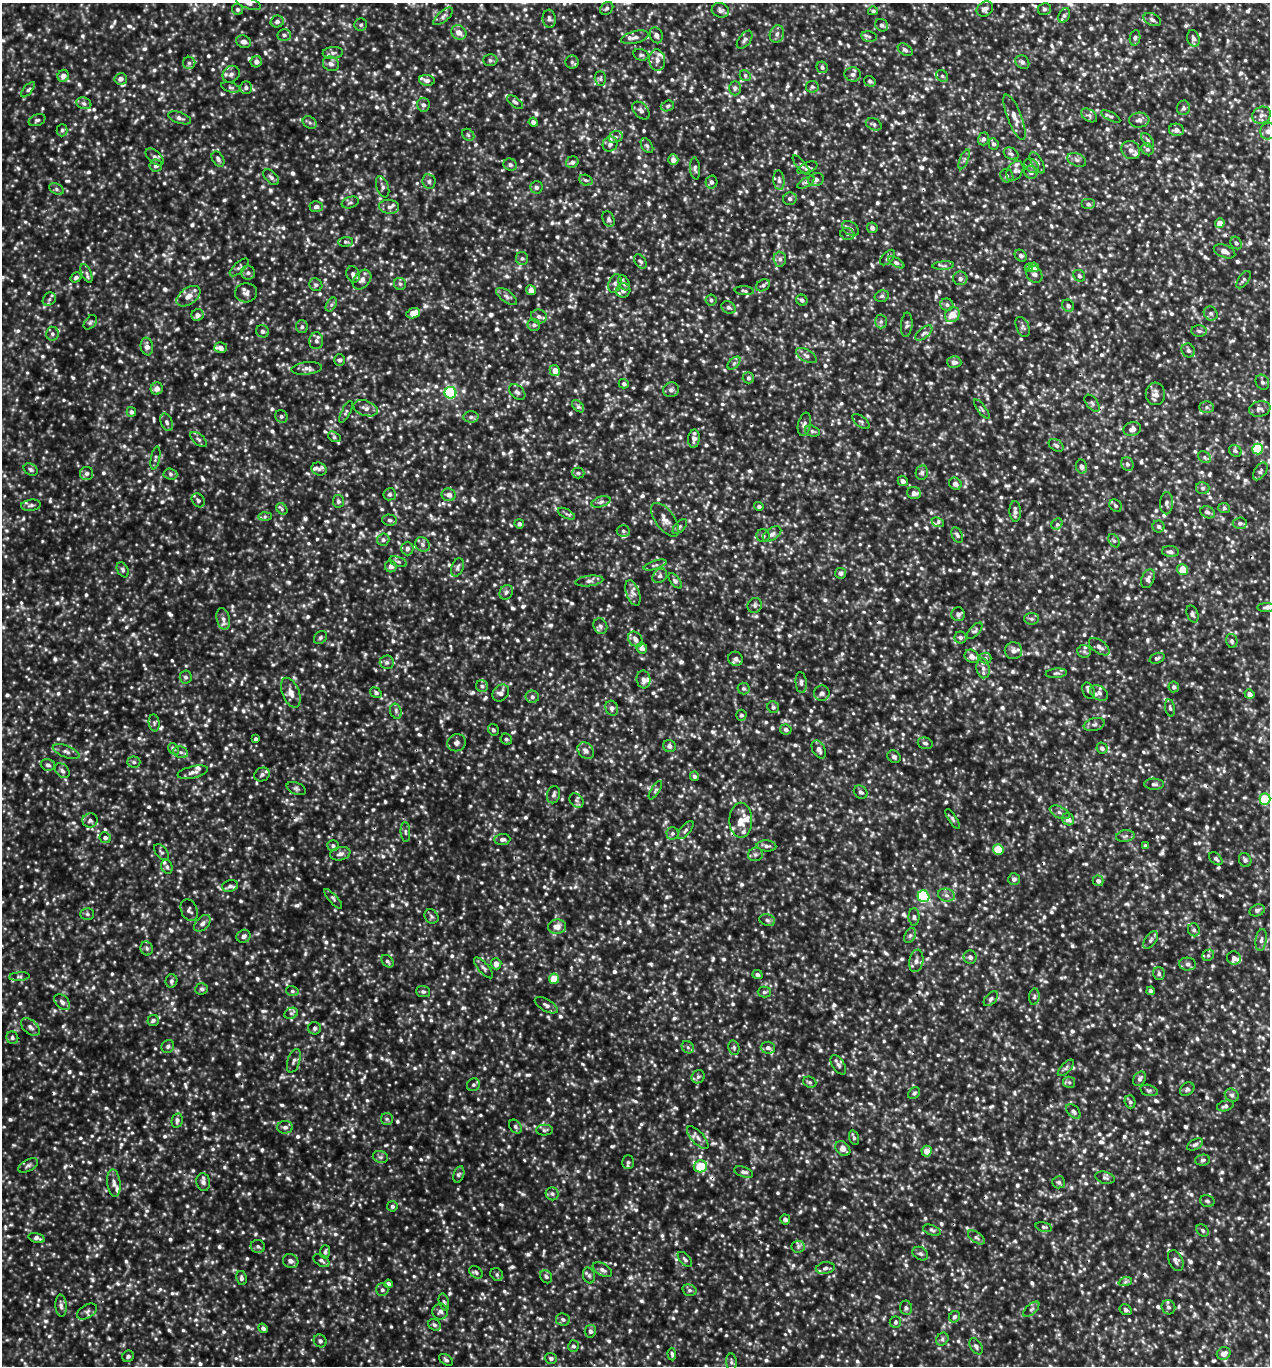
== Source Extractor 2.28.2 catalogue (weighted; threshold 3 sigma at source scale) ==
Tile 6 of 4 x 4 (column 2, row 2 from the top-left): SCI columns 1405-2672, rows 2735-4098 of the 5501 x 5492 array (HDU 1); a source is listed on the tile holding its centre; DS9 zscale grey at full resolution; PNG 1272 x 1368 px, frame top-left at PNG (2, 3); each listed source drawn as its Kron ellipse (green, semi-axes under 4 px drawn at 4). Shown black and unused: <1% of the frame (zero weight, under 3 of 5 exposures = <1% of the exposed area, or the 3 px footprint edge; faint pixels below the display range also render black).
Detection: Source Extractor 2.28.2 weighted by HDU 2 'WHT'; one run over the whole footprint, this tile lists its part. Background 0.215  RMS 0.046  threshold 0.207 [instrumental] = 3 sigma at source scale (4.5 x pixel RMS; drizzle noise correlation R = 1.50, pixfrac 1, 0.05/0.05 arcsec/px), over >= 5 px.
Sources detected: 1856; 3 too faint to see at this stretch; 7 cosmic-ray / hot-pixel residue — neither listed nor drawn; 38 inside a brighter listed object's ellipse — not listed separately; of the other 1808, all 500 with FLUX_AUTO >= 10.1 (the completeness limit of this list) listed and drawn (1308 fainter detections not listed), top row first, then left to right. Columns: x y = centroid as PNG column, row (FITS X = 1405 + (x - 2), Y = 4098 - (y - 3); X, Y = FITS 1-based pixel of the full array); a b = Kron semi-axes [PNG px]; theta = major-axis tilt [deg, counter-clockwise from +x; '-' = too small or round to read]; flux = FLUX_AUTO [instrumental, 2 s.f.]
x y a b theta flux
248 3 13 5 -20 20
607 8 7 5 44 12
238 9 6 5 - 11
985 9 9 7 34 17
1044 9 7 6 - 11
720 10 9 7 -16 17
873 11 5 4 - 11
1064 15 8 5 64 11
443 16 12 5 40 16
549 19 9 6 -85 16
1152 20 9 6 -24 17
277 22 7 6 - 18
361 25 6 6 - 10
882 25 7 6 - 13
459 32 8 7 - 36
777 34 9 7 72 20
284 35 7 6 - 13
656 35 8 6 -68 19
869 36 8 5 -12 11
635 37 14 6 15 24
1135 38 8 5 79 12
1193 38 8 6 -72 20
745 40 10 6 52 14
243 42 7 6 - 19
905 50 8 5 -34 13
333 53 10 6 5 16
641 55 8 5 -16 11
490 60 7 6 - 10
657 60 11 8 -84 26
256 62 6 5 - 22
572 62 6 6 - 12
1022 62 7 6 - 14
189 63 6 6 - 11
331 64 8 7 - 20
822 67 6 5 - 12
231 74 9 8 - 19
853 74 8 7 - 17
63 76 6 5 - 29
745 76 6 5 - 11
942 76 6 5 - 10
121 79 6 5 - 20
600 79 7 5 -89 11
427 80 8 5 -6 15
870 81 6 5 - 10
230 87 9 5 -17 11
812 87 6 6 - 10
246 88 6 6 - 11
735 88 7 6 - 13
28 90 9 4 50 11
515 102 9 5 -37 12
84 103 8 5 -21 14
423 105 7 6 - 14
667 106 7 5 17 10
1183 108 7 6 - 12
641 110 10 7 -46 20
1089 115 9 5 -35 13
1261 115 9 8 - 21
1111 116 10 4 -28 10
1014 117 24 7 -69 44
179 118 12 5 -19 17
37 120 9 5 21 11
1139 120 10 7 4 21
310 122 7 5 -34 11
533 122 4 4 - 17
874 124 8 5 -24 11
62 130 6 5 - 10
1176 130 7 6 - 24
1268 131 8 8 - 25
468 135 7 5 -45 11
616 137 7 6 - 16
984 139 6 5 - 14
1148 140 8 5 -51 11
610 144 8 7 - 20
993 144 6 5 - 12
647 146 8 5 -56 11
1147 149 6 5 - 11
1131 150 10 8 -40 29
1011 154 8 5 -27 13
155 157 11 6 -43 18
218 159 8 5 -58 15
964 159 10 4 67 11
673 160 5 5 - 32
1077 160 10 6 -22 16
572 162 6 5 - 15
1037 163 12 5 -60 14
510 165 7 6 - 12
801 165 12 4 -50 12
156 166 6 6 - 17
1032 166 8 6 -42 13
695 168 11 5 -85 12
807 168 10 5 23 12
1015 171 11 7 60 20
1031 172 7 6 - 17
1007 176 7 6 - 12
271 177 9 5 -45 14
586 180 7 5 -20 10
779 180 10 5 -85 16
816 180 8 6 21 18
429 181 7 6 - 12
711 182 6 6 - 14
806 182 9 4 29 12
383 187 11 6 -70 15
536 187 6 6 - 13
56 189 7 5 -28 10
790 199 7 6 - 13
350 202 9 5 19 11
1088 204 7 5 0 12
316 207 6 5 - 15
389 207 10 7 -6 21
608 219 8 5 -65 12
1220 223 5 4 - 45
872 228 5 5 - 16
850 229 9 6 -38 16
847 234 7 5 -18 12
346 242 7 5 5 10
1236 243 6 5 - 11
1224 251 11 6 -21 26
1021 256 6 5 - 11
522 258 7 6 - 11
888 258 9 5 48 13
780 259 7 6 - 15
640 261 8 5 -54 11
896 262 9 4 -31 10
943 266 11 4 5 12
239 267 12 5 42 13
1034 267 5 5 - 45
1029 268 4 4 - 22
86 273 10 5 -66 15
248 273 7 7 - 16
353 274 8 6 -68 23
1034 274 9 7 -55 14
1079 276 6 5 - 13
76 277 6 5 - 13
960 278 7 7 - 18
362 280 11 7 51 27
1244 280 10 5 55 10
615 283 10 6 71 17
624 283 8 5 -62 19
400 284 6 6 - 12
316 285 7 6 - 11
763 285 7 5 30 12
531 290 5 5 - 29
623 291 7 6 - 27
744 291 9 4 -5 11
246 293 11 9 4 23
188 296 13 8 36 42
507 296 12 5 -37 17
882 296 7 5 16 11
49 299 7 6 - 13
711 300 5 5 - 10
802 300 6 5 - 13
331 305 7 4 59 11
947 305 6 6 - 12
1068 306 6 5 - 13
729 307 7 5 -30 13
413 313 7 5 20 50
1211 314 7 6 - 13
197 315 6 6 - 22
952 315 8 7 - 53
539 316 8 7 - 20
881 321 7 6 - 11
90 322 8 5 51 10
534 325 6 6 - 13
907 325 12 5 85 14
302 327 6 6 - 12
1023 327 10 6 -66 14
263 331 6 6 - 12
1199 331 8 5 -2 12
924 333 10 5 39 15
52 334 7 6 - 12
316 341 8 7 - 16
147 346 9 6 -81 25
220 348 6 5 - 24
1188 350 7 6 - 13
806 356 11 5 -30 18
339 360 6 5 - 12
954 362 7 6 - 23
734 363 8 4 45 11
307 368 15 6 6 24
555 371 6 5 - 41
748 378 6 5 - 13
1262 382 8 6 -59 12
624 384 5 4 - 12
157 389 6 6 - 29
671 390 8 7 - 17
517 392 9 6 -43 14
450 393 6 6 - 720
1155 394 11 9 -85 31
1092 403 10 5 -52 13
578 406 7 4 -46 11
1207 407 7 6 - 12
366 408 12 7 -19 26
982 409 11 3 -52 10
1260 409 11 7 12 20
131 412 5 4 - 13
346 412 12 4 64 11
281 416 6 6 - 12
471 417 7 5 -1 13
167 422 9 6 -67 13
861 422 10 5 -38 10
804 424 12 6 78 19
1132 429 9 7 17 25
812 431 7 5 -19 10
334 437 7 4 -33 10
199 439 10 5 -41 12
694 439 9 6 86 20
1056 445 8 5 -32 13
1258 449 5 5 - 260
1235 451 7 5 -36 10
1204 457 7 5 -38 10
155 458 12 4 79 11
1127 464 7 6 - 13
1081 466 7 5 -77 20
319 469 8 6 -15 15
31 470 7 5 -34 10
1260 471 10 5 56 14
922 472 7 6 - 12
87 473 6 6 - 16
578 473 6 5 - 11
170 474 7 5 -4 12
903 481 5 5 - 18
955 484 6 5 - 25
1203 488 7 6 - 11
914 493 7 6 - 25
390 494 6 6 - 12
449 495 7 6 - 22
198 500 7 6 - 13
338 501 6 5 - 12
601 502 10 5 19 15
1167 503 11 6 89 16
31 505 10 5 7 14
759 506 5 4 - 10
1116 506 7 5 -46 11
1224 508 6 5 - 10
282 509 6 5 - 10
1015 511 10 5 -87 20
1208 512 7 5 -26 13
566 514 9 4 -28 12
265 517 6 4 1 10
389 520 7 5 -3 13
665 520 20 9 -53 40
938 522 6 4 -26 11
1240 523 7 5 5 11
519 524 5 4 - 15
1057 524 6 5 - 12
680 526 9 5 48 10
1159 527 6 6 - 13
623 531 6 5 - 12
772 534 10 6 34 16
957 535 8 5 -66 12
763 536 6 6 - 13
383 540 6 6 - 13
1114 541 7 5 -53 11
422 544 8 7 - 15
407 548 7 6 - 16
1170 552 8 5 -5 16
398 562 9 4 -18 12
655 565 12 4 18 12
391 566 6 5 - 22
457 567 9 6 70 16
123 570 8 5 -63 11
1182 570 5 5 - 76
841 573 5 5 - 14
660 576 8 6 43 14
1148 579 10 6 67 18
589 581 14 5 7 20
675 581 9 4 -51 14
506 592 8 6 55 14
633 593 13 6 -69 25
755 605 8 7 - 13
1266 608 9 4 0 13
958 614 7 7 - 16
1192 614 9 5 -69 12
223 619 11 6 -76 23
1031 619 7 5 -3 12
600 626 8 6 -65 14
975 631 10 5 47 12
320 637 7 5 47 10
960 637 6 6 - 13
635 639 8 6 -46 25
1232 641 7 5 -76 10
1099 647 12 6 -36 24
642 648 5 5 - 28
1013 651 8 8 - 26
1084 651 7 6 - 14
972 656 7 6 - 33
985 658 6 5 - 10
1157 658 8 5 19 11
736 659 7 7 - 19
387 662 7 6 - 16
983 668 10 6 -81 24
1056 673 10 5 5 11
186 677 6 6 - 13
644 679 9 7 -83 22
801 682 10 5 -85 15
482 686 6 6 - 13
1174 687 5 5 - 13
743 688 6 6 - 10
1089 691 9 6 -66 14
291 693 16 8 -68 39
376 693 6 5 - 11
501 693 9 7 48 26
822 693 8 7 - 16
1099 693 10 6 -32 18
1249 694 5 4 - 24
532 697 6 6 - 15
773 707 6 5 - 13
612 708 7 6 - 19
1170 708 9 4 -79 10
396 711 8 5 -71 13
741 715 5 5 - 10
154 723 8 5 -82 12
1094 724 11 6 14 15
786 729 6 5 - 15
493 730 6 5 - 12
256 739 4 4 - 12
506 739 6 5 - 11
456 743 9 8 - 18
925 743 7 5 -17 12
669 746 6 6 - 16
1102 748 6 5 - 15
174 749 6 5 - 10
819 750 9 6 -61 21
586 751 9 7 -45 24
66 752 14 6 -21 22
181 752 7 5 -21 12
894 757 7 6 - 12
134 762 6 5 - 11
48 765 7 5 -17 14
62 771 8 6 -43 16
193 772 15 6 13 24
262 775 8 6 30 16
694 776 5 4 - 13
1154 784 10 5 -1 13
296 789 10 6 -22 12
655 790 10 4 58 11
861 792 7 6 - 14
554 795 8 6 76 14
1265 799 5 5 - 190
576 800 8 6 -46 13
1060 812 11 5 -25 16
953 819 11 4 -58 11
1068 819 6 5 - 29
90 820 7 7 - 16
741 820 17 11 -89 57
686 830 11 5 51 13
405 832 10 4 -86 10
672 833 6 6 - 11
1125 836 9 6 9 14
105 838 6 5 - 16
502 839 8 5 5 15
333 846 6 5 - 11
766 846 10 5 -5 15
1145 846 4 3 - 12
998 850 5 5 - 130
161 852 9 5 -50 11
340 854 10 6 11 23
755 854 7 6 - 14
1216 859 8 5 -45 11
1245 860 7 6 - 14
167 867 7 5 -74 11
1014 879 6 6 - 15
1098 881 5 5 - 15
230 886 8 5 16 14
946 895 8 6 -16 18
923 896 6 5 - 560
333 899 12 3 -48 11
189 910 11 8 -66 17
1257 910 8 5 21 13
87 914 7 6 - 11
431 916 7 6 - 12
914 917 9 5 -89 12
767 920 8 6 -18 12
202 923 10 6 45 18
557 927 9 7 5 40
1194 930 6 6 - 11
910 935 8 5 63 11
244 936 7 6 - 18
1151 940 10 5 54 14
1261 940 11 5 82 17
147 948 7 6 - 12
1208 955 6 5 - 10
970 957 6 6 - 15
1234 958 7 6 - 21
387 961 7 5 -49 11
916 961 11 7 80 24
496 964 5 5 - 36
1187 964 8 6 -1 15
483 968 13 5 -49 15
757 974 5 4 - 14
1159 974 6 5 - 11
19 977 10 4 4 11
554 979 5 5 - 84
171 981 6 6 - 12
202 989 6 5 - 11
292 991 6 5 - 11
423 991 7 5 -5 12
1151 991 4 4 - 12
764 992 6 5 - 11
1034 997 8 5 84 11
991 999 9 5 47 12
62 1002 9 6 -44 18
546 1005 13 6 -30 18
291 1013 7 5 26 12
153 1020 5 5 - 11
30 1027 11 7 -41 22
315 1028 6 6 - 11
12 1038 6 6 - 13
168 1046 7 6 - 12
688 1047 6 5 - 10
734 1048 7 5 -76 10
768 1048 7 6 - 16
294 1061 12 6 71 17
838 1065 11 6 -57 17
1066 1068 10 4 46 12
698 1077 7 6 - 12
1140 1079 8 5 59 14
810 1082 7 5 -21 10
1069 1082 6 5 - 11
473 1085 7 6 - 12
1187 1089 8 6 40 12
1149 1090 9 5 -15 11
914 1093 7 5 44 11
1232 1095 7 6 - 12
1130 1102 6 5 - 11
1225 1106 8 5 15 13
1073 1111 9 5 -46 14
387 1119 6 6 - 11
177 1121 7 5 77 15
285 1127 8 6 1 17
515 1127 7 5 -52 11
544 1130 8 5 0 11
698 1138 14 6 -47 23
854 1138 7 5 -73 11
1195 1144 9 5 27 12
843 1149 8 6 -44 37
927 1151 5 5 - 44
380 1157 8 6 -19 12
1203 1160 7 5 5 12
628 1162 7 6 - 11
28 1165 11 5 29 14
700 1166 6 6 - 150
744 1172 10 5 -19 13
459 1174 8 5 71 11
1105 1178 10 6 -15 13
203 1182 9 7 -78 19
1059 1182 6 6 - 11
114 1183 14 6 -83 24
552 1194 6 6 - 14
1207 1201 7 5 -16 10
392 1206 5 5 - 12
785 1219 5 5 - 15
1044 1227 8 5 -15 11
932 1230 9 4 -20 11
1203 1230 7 5 -46 11
976 1237 9 5 -35 12
37 1238 8 4 -16 17
258 1246 7 6 - 12
798 1247 6 6 - 13
325 1252 6 5 - 12
920 1254 8 6 -31 13
685 1259 9 5 -47 12
321 1260 9 5 -33 13
1176 1260 11 7 -65 17
291 1261 8 7 - 20
825 1268 9 6 10 15
602 1270 10 6 -29 20
476 1272 7 5 -39 11
497 1274 7 5 -50 11
589 1275 8 6 -74 12
546 1277 7 5 -57 11
241 1278 7 5 -80 14
1125 1282 7 4 18 10
388 1284 4 4 - 21
382 1290 6 6 - 12
689 1290 7 5 -15 12
444 1302 8 5 -74 11
61 1306 11 5 -85 17
1168 1307 7 6 - 13
906 1308 7 6 - 11
1031 1309 10 5 43 13
1126 1310 6 5 - 12
87 1312 11 6 32 17
440 1312 8 7 - 17
954 1317 6 5 - 12
563 1319 7 6 - 14
895 1322 6 5 - 11
434 1325 6 5 - 11
263 1328 5 4 - 13
590 1331 6 5 - 16
942 1339 7 6 - 11
320 1341 7 6 - 13
573 1346 6 5 - 12
976 1346 9 5 -58 14
672 1354 6 4 -86 11
1224 1354 7 6 - 32
128 1356 6 5 - 11
551 1358 6 5 - 13
446 1360 8 5 -34 10
731 1362 8 5 -85 11
Isophote crosses this tile's border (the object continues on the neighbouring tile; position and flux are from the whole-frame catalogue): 3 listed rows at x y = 248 3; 1261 115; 1268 131
Unlisted compact peaks at least as high as the median listed source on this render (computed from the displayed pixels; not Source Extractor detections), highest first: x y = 550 625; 463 1008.